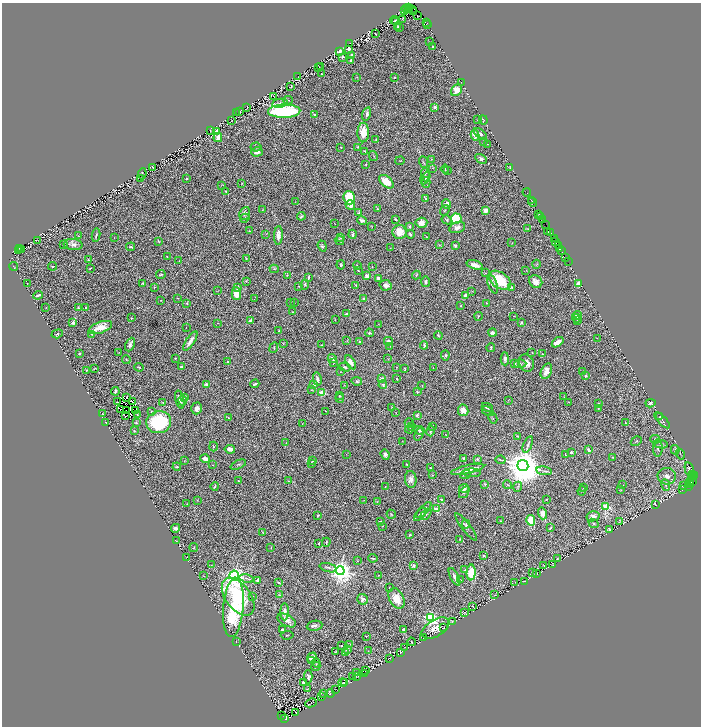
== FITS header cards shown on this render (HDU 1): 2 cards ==
NAXIS1  =                 1397
NAXIS2  =                 1448

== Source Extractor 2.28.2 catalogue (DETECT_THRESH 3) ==
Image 1397 x 1448 px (HDU 1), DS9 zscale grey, zoomed out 1/2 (1 PNG px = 2 x 2 image px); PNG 703 x 728 px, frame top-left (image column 1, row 1447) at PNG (2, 3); each listed source drawn as its Kron ellipse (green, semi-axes under 4 px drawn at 4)
Background 0.813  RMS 0.018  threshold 0.0551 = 3 sigma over >= 5 px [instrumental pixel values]
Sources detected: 603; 74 cannot appear on this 1/2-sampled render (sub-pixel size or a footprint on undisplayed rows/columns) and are neither listed nor drawn; of the other 529, the 500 brightest by FLUX_AUTO listed and drawn (29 fainter detections omitted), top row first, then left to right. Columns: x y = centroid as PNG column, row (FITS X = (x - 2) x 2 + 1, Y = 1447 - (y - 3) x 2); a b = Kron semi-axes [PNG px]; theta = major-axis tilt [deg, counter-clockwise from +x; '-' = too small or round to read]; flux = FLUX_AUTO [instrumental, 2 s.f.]
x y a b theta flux
406 8 2 1 - 20
408 8 2 1 - 9.3
412 9 3 2 - 300
404 10 2 1 - 45
410 10 2 1 - 43
414 12 3 2 - 47
417 16 2 1 - 1.3
402 19 3 2 - 2
394 20 4 3 - 3.6
396 21 3 2 - 2.1
427 22 2 1 - 23
428 25 2 1 - 12
398 26 3 2 - 2.6
400 27 2 1 - 1.4
376 34 3 1 - 1.1
429 42 3 2 - 1.5
350 44 2 1 - 1.8
433 47 2 2 - 3.4
348 49 3 3 - 12
340 51 3 3 - 7.2
351 55 4 3 - 11
342 57 3 2 - 3.8
350 61 3 2 - 11
321 67 2 1 - 1.3
319 68 2 2 - 3.9
321 74 2 2 - 3.2
298 77 2 1 - 0.92
357 77 2 2 - 1.3
394 77 2 2 - 5.4
461 82 2 1 - 1.4
291 87 3 2 - 1.3
456 90 6 5 - 40
274 96 3 1 - 1
288 100 5 3 - 3.9
280 103 8 3 9 7.2
247 107 2 1 - 1.6
435 107 2 2 - 26
284 111 16 6 1 520
239 112 3 2 - 2
236 113 2 1 - 1
367 114 7 3 75 12
314 115 3 2 - 5.7
478 119 2 1 - 1.1
483 120 4 2 - 2.5
231 121 3 2 - 1.4
210 131 2 1 - 1.3
217 131 4 3 - 26
363 132 10 6 88 54
480 134 7 3 -37 7.8
475 135 5 3 - 25
218 137 5 3 - 26
376 139 2 2 - 2.1
484 142 3 2 - 2.6
487 144 2 1 - 1.3
256 147 5 4 - 5.7
358 147 4 3 - 3.4
341 148 2 2 - 2.5
365 151 3 2 - 5.7
257 152 6 4 16 17
373 156 5 3 - 3.9
431 159 2 2 - 1.1
481 159 6 3 -29 9.7
400 161 5 2 - 2
423 162 6 3 -70 5.5
366 164 3 2 - 2.9
153 167 2 1 - 1.8
433 168 2 2 - 1.5
510 168 2 1 - 1.4
445 169 4 3 - 4.7
447 170 2 2 - 2.3
142 174 5 3 - 2.2
425 175 7 3 -84 4.5
140 178 2 1 - 1.3
425 178 6 2 61 3.1
186 179 2 2 - 2.5
386 182 8 5 -40 68
426 182 5 3 - 3.7
241 184 2 1 - 1.6
221 185 3 2 - 1.3
226 192 4 2 - 2.2
527 192 4 1 - 33
349 198 7 5 -73 100
425 198 3 2 - 4.3
531 200 2 1 - 31
295 201 2 1 - 0.94
533 202 5 2 - 88
447 204 4 4 - 20
350 205 5 4 - 19
377 209 3 2 - 2.8
263 210 4 2 - 2.3
445 210 5 3 - 3.7
485 210 3 3 - 25
245 213 6 5 - 14
359 213 4 3 - 4.2
539 214 2 1 - 16
301 216 4 3 - 5.5
541 216 2 2 - 49
245 218 5 3 - 7
395 219 3 2 - 4.1
456 219 5 5 - 230
362 220 5 3 - 14
447 220 5 4 - 6.9
543 220 3 1 - 43
334 223 2 1 - 1.2
421 223 6 5 - 18
546 225 3 1 - 43
372 227 3 2 - 1.5
410 227 3 2 - 4.4
457 227 8 5 15 14
528 229 3 2 - 2.3
249 231 2 2 - 1.6
548 231 3 1 - 54
400 232 7 7 - 49
550 232 3 1 - 29
266 234 3 1 - 1.1
352 234 4 2 - 5.1
410 234 4 2 - 4.4
96 235 6 2 79 6
278 235 9 4 87 23
78 236 3 2 - 1.5
427 237 2 1 - 1
114 238 3 2 - 1.1
340 238 4 2 - 2
554 239 3 1 - 34
37 240 3 1 - 1.4
159 241 3 2 - 2
339 241 5 3 - 4.2
556 242 2 1 - 29
512 243 4 2 - 1.3
73 244 9 5 -4 12
63 245 3 1 - 2.5
440 245 4 3 - 2.9
455 245 3 3 - 6.8
322 246 5 3 - 5.5
559 246 2 1 - 58
131 247 4 3 - 4.4
19 248 4 1 - 1.7
390 248 2 1 - 1.2
560 248 2 1 - 9.2
21 250 2 2 - 1.4
19 251 2 1 - 1.2
561 251 3 2 - 50
167 257 2 1 - 1.2
565 257 2 1 - 24
246 258 3 3 - 2.7
88 260 3 3 - 2.6
179 261 2 2 - 1.3
568 262 4 1 - 28
536 264 4 3 - 3.1
341 265 4 3 - 4.9
475 265 8 4 -17 26
14 266 4 2 - 1.5
52 266 4 2 - 2.8
357 266 4 2 - 3
372 267 3 2 - 1.6
90 268 3 1 - 2.4
274 269 4 3 - 3.8
526 270 2 2 - 1.2
358 271 2 2 - 1.8
485 273 3 2 - 1.8
161 274 5 2 - 3.1
287 275 2 2 - 1.7
416 275 4 4 - 3.3
367 276 4 3 - 11
309 277 3 2 - 4.3
378 278 3 3 - 10
500 280 12 8 -35 140
246 281 3 3 - 2.4
426 282 5 3 - 8.7
536 282 7 6 - 25
27 283 2 1 - 1
143 283 3 2 - 5.1
305 284 5 4 - 5.4
492 284 10 4 -69 12
579 284 4 4 - 21
356 285 4 2 - 3.7
386 285 6 5 - 17
299 286 3 2 - 1.7
154 287 2 1 - 1.1
237 288 3 3 - 3.2
511 288 3 2 - 3.5
217 291 3 2 - 1.3
472 291 3 3 - 2.2
236 293 6 4 -89 48
38 295 5 2 - 6.1
466 295 3 2 - 16
178 298 2 2 - 1.8
364 298 4 4 - 5.5
254 299 2 2 - 1.2
161 300 2 2 - 1.8
187 303 2 2 - 3.5
290 303 2 2 - 1.8
294 303 2 1 - 0.96
487 303 3 2 - 1.9
461 305 2 2 - 2.2
46 307 2 1 - 1.3
86 307 3 2 - 2.4
78 308 3 2 - 3.6
292 312 2 2 - 1.3
346 314 4 3 - 8.2
478 316 4 2 - 2.7
514 316 2 2 - 1.4
577 316 5 4 - 11
131 318 3 2 - 2
576 318 4 3 - 3.4
335 319 3 2 - 1.6
577 320 3 2 - 1.3
250 321 3 2 - 5.2
73 322 2 2 - 28
218 323 2 2 - 1.6
521 323 3 2 - 5.8
379 324 2 2 - 1.2
100 327 12 5 20 57
186 327 2 2 - 0.99
279 331 2 2 - 3.4
492 332 4 3 - 13
369 333 4 3 - 6.8
57 334 5 2 - 3
92 334 3 3 - 3.7
438 335 4 3 - 3.3
597 338 2 2 - 1.4
190 341 11 3 56 21
347 341 4 2 - 2.1
388 341 4 3 - 12
359 342 2 2 - 2.3
558 342 6 4 37 35
283 343 3 2 - 1.6
130 345 7 3 66 12
321 345 2 2 - 1.5
424 345 4 3 - 7.3
390 346 2 1 - 1.2
274 348 5 4 - 3.6
491 348 4 2 - 5.9
532 352 2 2 - 1.4
118 353 3 2 - 1.5
79 354 2 2 - 3.7
543 354 2 2 - 1.6
445 355 5 3 - 6.3
175 358 3 2 - 1.5
332 358 4 3 - 8.1
126 359 4 2 - 2.2
388 359 2 2 - 1.4
505 359 6 3 -89 13
228 362 2 2 - 10
334 362 2 2 - 2.1
351 362 8 3 -57 20
526 363 9 7 -62 35
515 364 4 2 - 2.8
520 364 6 4 3 6.9
139 367 5 3 - 3.9
181 367 4 2 - 10
345 367 6 3 -14 6.4
396 367 2 2 - 1.6
95 368 4 2 - 2.2
405 368 2 2 - 3.4
433 368 3 1 - 1.3
87 370 2 2 - 3.6
546 371 8 5 67 25
583 371 3 2 - 4.4
340 372 2 1 - 1
586 376 3 3 - 6.6
317 379 6 3 -77 9.1
382 379 3 3 - 31
397 379 3 2 - 2.9
357 381 5 4 - 5.6
255 384 4 2 - 7.8
314 384 2 2 - 16
383 384 4 4 - 6
207 385 3 3 - 14
422 385 3 1 - 1.4
344 386 2 1 - 1.5
311 390 4 2 - 1.8
115 391 4 3 - 6.2
417 392 3 2 - 4.5
322 393 3 2 - 100
339 396 3 2 - 2.7
184 397 3 3 - 6.2
564 397 3 2 - 0.97
127 398 2 1 - 1.2
340 398 4 3 - 5.3
180 400 9 4 -77 20
508 400 2 1 - 1
132 401 4 2 - 1.9
183 401 5 2 - 3.8
118 402 2 1 - 1.2
163 402 3 2 - 2.7
569 402 2 2 - 1.5
650 403 5 4 - 7.4
599 404 2 2 - 4.2
391 407 3 2 - 1.6
487 407 6 3 -27 8.2
197 408 6 5 - 19
598 408 3 2 - 1.6
120 409 4 1 - 2.2
463 410 6 5 - 34
126 411 2 1 - 1.7
136 411 2 1 - 2.1
151 411 3 3 - 2.8
326 411 2 1 - 1
488 411 7 3 -27 3.5
396 412 2 1 - 0.94
102 414 2 2 - 1.3
137 415 2 1 - 1.2
417 415 4 2 - 7
126 416 3 1 - 1.2
660 416 3 2 - 1.5
229 418 3 3 - 3.1
493 418 6 2 -62 2.5
662 420 10 3 -47 7.1
106 422 2 1 - 1.1
159 422 12 11 - 290
136 423 4 3 - 4.7
409 423 5 2 - 2.8
626 423 2 1 - 1.5
302 424 2 2 - 1.4
411 426 3 3 - 2.6
432 426 3 2 - 1.5
409 429 4 4 - 7.3
420 430 5 3 - 7.3
134 431 2 2 - 4.5
430 431 5 3 - 7.3
419 434 6 4 69 6.8
446 435 3 2 - 1.8
518 436 3 2 - 3.2
655 439 5 3 - 4.8
402 441 2 1 - 1
636 441 6 2 32 3
286 443 4 2 - 2.3
528 444 9 3 69 9
661 444 6 4 -3 8.7
213 446 5 3 - 3.8
658 448 9 5 -90 11
230 449 5 3 - 13
589 450 4 2 - 9.5
675 450 5 3 - 5.1
571 452 2 2 - 5.4
346 454 2 1 - 1
385 454 5 3 - 10
680 454 5 1 - 2.2
565 455 3 1 - 3
613 457 2 2 - 3.1
463 458 2 2 - 4.7
205 459 5 3 - 16
477 459 2 2 - 10
501 460 5 3 - 4.1
184 461 2 2 - 1.3
312 461 3 3 - 2.7
311 463 3 2 - 2.2
407 464 2 2 - 3.4
212 465 2 1 - 1.1
238 465 8 4 24 7.6
523 466 5 5 - 12000
177 467 4 3 - 3.5
430 468 2 2 - 3
468 469 17 3 13 53
689 469 7 3 -77 3.7
544 471 8 3 -9 6.8
472 473 9 3 -2 6.2
465 474 5 4 - 6.4
692 474 2 1 - 100
432 475 3 2 - 1.6
667 476 9 8 - 22
694 476 3 2 - 61
691 477 2 1 - 41
411 479 8 6 -84 17
239 481 2 1 - 2.3
289 481 3 2 - 1.7
692 481 4 2 - 50
690 482 2 1 - 120
484 484 4 3 - 3.1
508 485 5 2 - 3.2
623 485 2 1 - 1
666 485 6 3 -80 5.4
683 485 2 1 - 0.92
691 485 2 2 - 59
215 486 4 3 - 3.6
385 486 3 2 - 2.1
688 486 4 2 - 28
518 487 5 2 - 3.1
464 488 5 4 - 18
583 488 3 2 - 1.9
621 490 3 2 - 1.3
682 490 2 1 - 1.7
582 491 5 2 - 1.6
464 492 7 3 53 6.3
441 499 4 3 - 4.1
546 499 2 2 - 3.9
197 500 2 2 - 1.6
364 500 2 2 - 1.1
377 502 2 2 - 1.2
187 504 3 2 - 2.3
655 504 2 1 - 1.4
606 506 3 2 - 150
436 509 4 3 - 30
424 510 10 3 47 15
543 513 6 4 -72 31
391 514 5 2 - 2.9
420 514 8 3 47 11
426 514 6 2 44 4.5
318 515 3 2 - 3.2
593 516 6 5 - 19
531 520 5 4 - 82
501 521 3 1 - 1.3
620 521 4 3 - 2.6
380 522 4 3 - 5.5
594 523 5 3 - 4.2
466 524 4 3 - 4.6
383 526 2 1 - 1.4
466 527 17 3 -52 9.6
175 528 4 4 - 12
550 528 4 2 - 4.3
609 530 4 2 - 2.1
263 533 3 2 - 1.5
410 535 2 2 - 3.5
460 539 3 2 - 2.3
176 541 2 1 - 1.2
326 542 4 2 - 3.1
318 544 2 2 - 3.1
194 548 4 2 - 2.3
271 548 2 1 - 1.3
484 556 3 3 - 4
186 558 2 1 - 1.3
373 558 5 2 - 5.5
557 559 2 1 - 1
357 561 3 2 - 1.7
211 565 2 1 - 1.1
552 565 2 2 - 1.8
413 566 3 3 - 13
544 566 3 2 - 1.8
328 568 9 3 -16 6.6
465 570 4 2 - 2.6
340 571 5 4 - 3500
471 572 8 4 87 120
532 572 3 1 - 1.1
537 573 2 1 - 0.93
234 575 5 5 - 2200
378 575 3 2 - 2.5
204 576 3 2 - 1.5
454 577 9 4 -63 17
247 578 7 3 -11 6.3
258 580 3 2 - 9.9
460 580 3 2 - 2.2
524 581 2 1 - 0.97
515 582 3 2 - 1.7
278 583 3 3 - 4.5
389 587 2 1 - 1.5
279 595 3 2 - 1.9
495 595 3 1 - 1.4
252 596 4 3 - 4.3
238 597 21 12 -53 350
396 598 11 7 -62 68
363 599 6 5 - 17
233 607 30 10 85 290
473 607 2 1 - 1.2
285 612 8 3 90 28
465 612 2 1 - 1.1
431 618 4 3 - 870
287 620 10 5 -29 25
452 622 3 2 - 3.2
315 626 8 5 7 12
435 628 15 8 32 43
443 628 3 1 - 1.2
403 629 3 2 - 7.4
283 630 3 2 - 9.5
287 635 6 2 6 2.7
366 636 2 2 - 1.4
424 637 2 1 - 1.1
236 641 3 2 - 1.1
411 642 4 2 - 2
350 644 4 2 - 2.1
341 646 2 2 - 2.9
405 648 2 1 - 1.2
347 649 4 3 - 13
368 651 3 2 - 2.1
335 652 3 2 - 3.4
345 652 3 3 - 2.2
400 652 2 1 - 0.91
312 658 5 4 - 16
389 659 3 2 - 1.4
312 660 2 2 - 4
316 663 4 2 - 2.8
316 667 5 2 - 2.7
366 671 3 2 - 1.4
357 673 2 2 - 1.3
364 674 3 1 - 1.4
352 676 3 1 - 1.9
308 677 6 3 -89 8.9
356 677 3 1 - 1
303 682 3 2 - 7.8
343 682 4 3 - 3.2
344 682 4 2 - 1.6
307 689 3 1 - 2.3
335 689 3 1 - 1
323 693 2 1 - 1.1
330 693 4 3 - 1.5
321 696 2 1 - 0.99
311 703 6 1 26 2.8
296 713 2 1 - 1.5
281 715 2 2 - 180
285 718 4 3 - 200
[29 fainter detections neither listed nor drawn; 74 sub-pixel or undisplayed-footprint detections neither listed nor drawn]